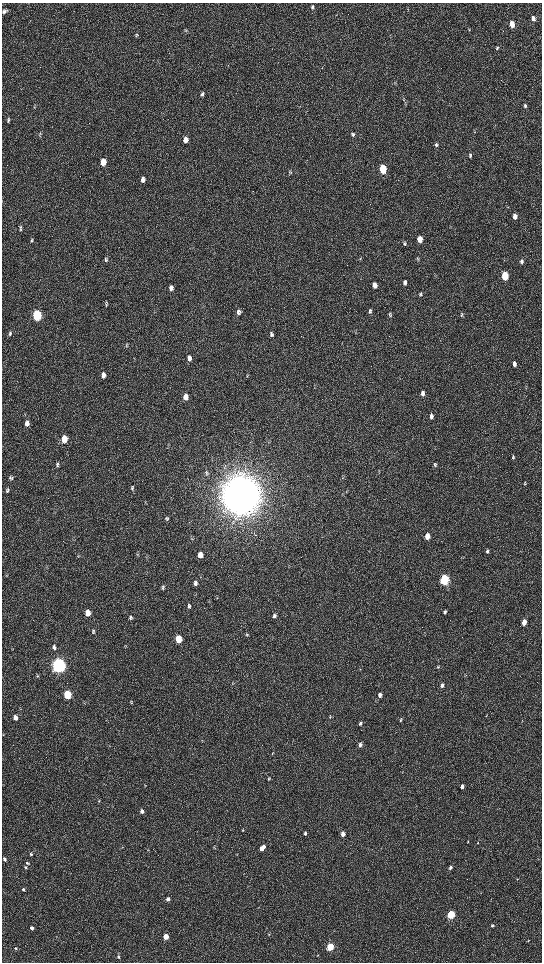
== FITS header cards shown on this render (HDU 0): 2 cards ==
NAXIS1  =                 1080 / length of data axis 1
NAXIS2  =                 1920 / length of data axis 2

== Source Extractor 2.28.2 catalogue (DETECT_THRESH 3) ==
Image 1080 x 1920 px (HDU 0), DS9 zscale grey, zoomed out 1/2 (1 PNG px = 2 x 2 image px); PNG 544 x 964 px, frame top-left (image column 1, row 1919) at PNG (2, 3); no overlay
Background 521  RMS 35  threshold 106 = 3 sigma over >= 5 px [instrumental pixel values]
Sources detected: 127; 5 cannot appear on this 1/2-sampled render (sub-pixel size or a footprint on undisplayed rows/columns) and are not listed; the other 122 listed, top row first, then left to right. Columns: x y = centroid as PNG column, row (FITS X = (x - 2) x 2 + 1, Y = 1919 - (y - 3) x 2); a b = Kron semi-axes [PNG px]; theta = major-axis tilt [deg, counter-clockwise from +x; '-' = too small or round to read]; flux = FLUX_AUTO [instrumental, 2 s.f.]
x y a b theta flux
312 7 7 4 84 1.5e+04
4 11 5 4 - 1.7e+04
533 18 5 3 - 4.3e+04
512 24 5 3 - 1.2e+05
469 30 4 2 - 4.7e+03
136 36 3 2 - 4.5e+03
497 48 5 3 - 1.0e+04
202 94 5 4 - 1.3e+04
525 106 5 3 - 1.2e+04
8 120 7 3 82 1.0e+04
353 134 5 4 - 1.1e+04
185 140 6 4 89 5.3e+04
436 145 5 4 - 1.3e+04
470 155 5 3 - 1.0e+04
103 162 6 4 85 1.1e+05
383 169 6 4 -86 4.0e+05
291 173 3 2 - 4.4e+03
143 179 6 4 75 3.4e+04
515 216 5 4 - 4.9e+04
20 229 8 4 64 1.1e+04
420 239 5 4 - 6.9e+04
32 241 5 3 - 6.7e+03
405 244 5 4 - 8.9e+03
106 259 7 4 72 1.3e+04
418 259 6 3 -33 6.8e+03
521 260 5 4 - 1.2e+04
521 262 5 4 - 1.5e+04
505 276 5 4 - 3.0e+05
405 282 5 4 - 2.2e+04
374 285 6 4 -87 4.2e+04
171 288 6 4 89 3.1e+04
421 295 6 3 -53 8.9e+03
106 305 5 4 - 9.2e+03
370 311 6 4 87 1.3e+04
238 312 6 5 - 2.2e+04
37 315 6 5 - 9.0e+05
389 315 6 3 -53 8.2e+03
461 316 6 4 -57 8.7e+03
10 334 6 4 74 1.2e+04
271 334 6 5 - 1.3e+04
126 346 4 2 - 5.5e+03
189 358 6 5 - 3.5e+04
514 364 6 4 88 2.8e+04
103 375 7 5 86 3.3e+04
423 393 6 4 83 2.5e+04
185 397 6 5 - 5.0e+04
431 416 6 4 81 2.9e+04
27 423 7 5 89 3.9e+04
64 439 6 5 - 1.2e+05
513 457 6 4 79 1.0e+04
58 463 6 3 -62 8.7e+03
435 465 5 4 - 1.1e+04
57 466 5 4 - 9.2e+03
206 474 7 4 -56 1.3e+04
10 478 7 3 -90 9.2e+03
12 478 6 3 85 8.4e+03
525 484 4 3 - 6.3e+03
132 488 6 4 -77 1.0e+04
7 490 6 4 -85 1.3e+04
241 495 15 13 88 2.7e+07
167 519 7 4 54 1.0e+04
427 536 5 4 - 7.0e+04
487 551 6 4 83 1.3e+04
200 555 5 4 - 6.4e+04
6 575 4 2 - 5.9e+03
444 580 6 4 83 9.4e+05
195 583 6 5 - 2.1e+04
163 587 7 4 -87 1.1e+04
189 606 6 5 - 1.5e+04
445 612 5 4 - 1.7e+04
88 613 5 4 - 8.6e+04
275 615 6 4 -83 1.3e+04
274 616 8 3 -86 1.3e+04
131 617 5 3 - 8.5e+03
130 618 6 4 -55 9.7e+03
524 622 5 4 - 7.6e+04
93 631 6 4 84 1.1e+04
247 635 5 4 - 9.4e+03
178 639 5 4 - 2.0e+05
124 646 4 2 - 4.2e+03
54 647 7 5 -80 1.9e+04
59 665 6 5 - 3.8e+06
438 667 5 3 - 7.0e+03
37 676 5 4 - 7.7e+03
442 685 6 4 72 2.0e+04
67 695 5 4 - 4.3e+05
380 695 5 4 - 2.2e+04
131 703 5 4 - 8.3e+03
330 716 5 3 - 6.4e+03
486 716 4 2 - 4.5e+03
15 717 6 5 - 3.9e+04
400 720 5 3 - 6.7e+03
360 723 5 4 - 1.1e+04
360 745 6 4 79 1.9e+04
272 753 5 2 - 5.1e+03
269 779 5 3 - 6.7e+03
462 786 5 4 - 2.0e+04
99 801 4 3 - 6.0e+03
142 811 5 5 - 2.7e+04
242 831 4 3 - 5.2e+03
305 833 5 4 - 1.2e+04
343 834 5 4 - 3.6e+04
468 842 4 2 - 4.0e+03
477 843 4 2 - 3.4e+03
262 848 6 4 43 6.2e+04
31 854 5 4 - 9.6e+03
4 859 5 4 - 1.7e+04
27 863 5 4 - 8.7e+03
25 867 5 4 - 9.5e+03
450 868 4 4 - 1.9e+04
517 879 3 3 - 4.1e+03
23 889 4 4 - 1.3e+04
168 899 4 4 - 2.0e+04
451 915 4 4 - 5.8e+05
492 925 4 3 - 1.2e+04
31 928 4 4 - 2.8e+04
166 937 4 4 - 1.1e+05
528 941 4 3 - 5.7e+03
330 947 4 4 - 4.6e+05
15 948 5 3 - 1.0e+04
318 955 5 3 - 6.1e+03
118 957 4 3 - 7.2e+03
At the frame edge (FLAGS 8, measured only in part): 1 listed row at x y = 4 11
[5 sub-pixel or undisplayed-footprint detections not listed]